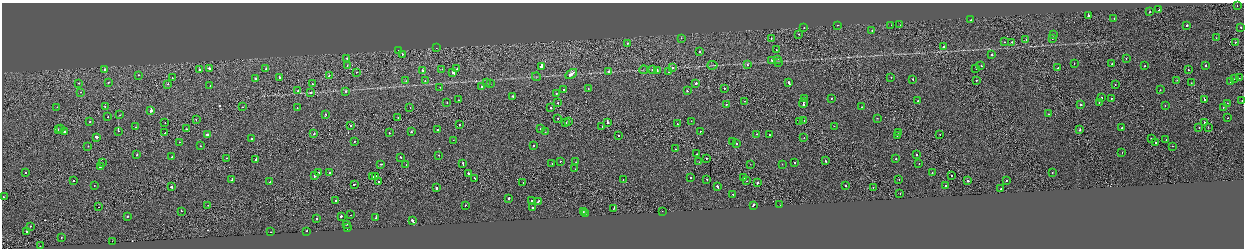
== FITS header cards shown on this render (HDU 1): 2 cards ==
NAXIS1  =                 2484
NAXIS2  =                  492

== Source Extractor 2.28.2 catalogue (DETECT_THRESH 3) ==
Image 2484 x 492 px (HDU 1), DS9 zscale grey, zoomed out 1/2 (1 PNG px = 2 x 2 image px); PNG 1246 x 250 px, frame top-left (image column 1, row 491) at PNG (2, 3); each listed source drawn as its Kron ellipse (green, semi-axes under 4 px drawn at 4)
Background -0.0021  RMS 0.062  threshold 0.186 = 3 sigma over >= 5 px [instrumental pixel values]
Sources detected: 302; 16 cannot appear on this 1/2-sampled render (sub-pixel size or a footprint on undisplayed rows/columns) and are neither listed nor drawn; the other 286 listed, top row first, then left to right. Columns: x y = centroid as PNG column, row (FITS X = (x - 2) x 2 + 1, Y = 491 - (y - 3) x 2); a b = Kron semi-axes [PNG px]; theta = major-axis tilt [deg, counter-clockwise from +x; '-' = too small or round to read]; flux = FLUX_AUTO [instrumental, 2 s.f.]
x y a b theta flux
1237 6 2 1 - 15
1159 10 2 2 - 58
1150 12 3 2 - 73
1088 15 2 2 - 170
1114 19 2 2 - 27
970 20 2 2 - 22
837 25 2 1 - 15
891 25 2 1 - 21
900 25 2 1 - 13
1187 26 2 2 - 110
1240 27 2 2 - 170
804 28 2 2 - 52
872 30 2 2 - 45
799 34 2 1 - 52
1053 35 2 2 - 54
681 38 2 2 - 21
1052 38 2 2 - 43
1216 38 2 2 - 19
771 39 2 2 - 57
1026 40 2 1 - 27
1004 42 2 1 - 23
1012 42 2 2 - 40
1235 42 2 1 - 65
628 43 2 2 - 26
943 47 2 2 - 170
437 48 2 1 - 2.9
399 50 2 2 - 100
776 50 2 2 - 22
699 52 2 2 - 60
402 55 2 1 - 84
992 55 2 2 - 220
347 58 2 2 - 30
777 59 2 2 - 22
1126 59 2 2 - 19
772 60 2 2 - 130
778 62 2 2 - 17
1074 63 2 1 - 26
1112 64 2 1 - 15
712 65 5 2 - 8.9
747 65 2 2 - 52
1206 65 2 2 - 79
347 66 2 1 - 38
541 66 3 2 - 580
981 66 2 2 - 38
1145 66 2 1 - 61
673 67 2 2 - 60
209 68 3 2 - 95
266 68 2 2 - 22
1058 68 2 1 - 40
199 69 2 2 - 59
442 69 2 1 - 23
457 69 2 1 - 37
976 69 2 1 - 41
104 70 2 2 - 59
423 70 2 2 - 55
644 70 4 2 - 8.1
652 70 2 2 - 36
657 70 2 2 - 52
1188 70 2 1 - 79
357 72 2 1 - 28
608 72 2 2 - 120
669 72 2 2 - 34
453 73 4 2 - 150
571 74 6 2 35 240
138 75 2 1 - 21
329 75 2 2 - 42
536 77 4 3 - 11
891 77 2 2 - 20
172 78 2 1 - 39
279 78 2 2 - 60
1239 78 2 1 - 34
255 79 2 2 - 56
913 79 2 2 - 45
1234 79 2 1 - 18
976 80 2 1 - 32
1177 80 2 1 - 9.4
406 81 2 1 - 17
425 81 2 2 - 43
1231 82 2 2 - 59
79 83 2 2 - 42
108 83 2 2 - 33
486 83 2 1 - 16
696 83 2 2 - 120
789 83 3 2 - 97
1191 83 2 1 - 21
168 84 2 1 - 46
312 84 2 2 - 56
490 84 2 2 - 80
1115 84 2 1 - 25
210 86 2 1 - 34
482 86 2 2 - 49
440 87 2 1 - 18
724 88 2 2 - 75
588 89 2 2 - 53
564 90 2 2 - 39
1160 90 2 2 - 15
297 91 2 1 - 24
345 91 2 2 - 49
687 91 2 2 - 80
80 92 2 2 - 27
310 93 2 2 - 120
556 93 2 2 - 24
513 96 2 2 - 43
1102 97 2 2 - 31
804 98 3 2 - 120
831 98 2 2 - 24
1111 98 2 1 - 22
1204 99 3 2 - 120
458 100 2 2 - 40
744 101 2 1 - 22
918 101 2 1 - 47
1242 101 2 1 - 36
447 102 2 1 - 31
1099 102 2 2 - 42
558 103 2 2 - 77
803 103 5 2 - 200
1227 103 2 2 - 30
726 104 2 2 - 58
1080 105 2 1 - 280
1165 105 2 2 - 24
57 107 2 2 - 14
105 107 2 1 - 17
242 107 2 1 - 25
862 107 2 2 - 24
1223 107 2 2 - 22
297 108 2 2 - 27
410 108 2 2 - 21
551 108 2 1 - 130
151 110 3 2 - 580
1048 114 2 2 - 50
120 115 2 2 - 15
325 115 3 2 - 75
108 117 2 2 - 28
398 118 2 1 - 34
558 118 2 1 - 25
877 118 2 2 - 49
1227 118 2 1 - 40
196 120 2 1 - 29
568 121 2 2 - 58
691 121 2 2 - 19
804 121 2 1 - 44
90 122 2 1 - 37
165 122 2 2 - 21
607 122 2 2 - 400
800 122 2 1 - 32
1204 122 2 1 - 60
566 123 3 2 - 150
677 124 2 2 - 40
350 125 2 1 - 40
459 125 2 2 - 71
834 126 2 2 - 34
136 127 2 2 - 33
602 127 2 1 - 16
1199 127 2 1 - 18
1208 127 2 1 - 26
540 128 2 2 - 85
1122 128 2 2 - 61
58 129 2 1 - 32
61 129 2 1 - 35
187 129 2 1 - 65
1080 129 2 1 - 430
437 130 2 1 - 52
118 131 2 1 - 450
64 132 2 2 - 220
411 132 2 2 - 120
545 132 2 1 - 24
700 132 2 2 - 39
899 132 2 2 - 26
165 133 2 1 - 23
389 133 2 2 - 42
314 134 2 2 - 91
757 134 2 2 - 39
208 135 3 2 - 110
769 135 2 2 - 50
940 135 2 1 - 52
619 136 2 2 - 43
897 136 2 1 - 30
97 137 3 2 - 140
804 138 2 1 - 16
1151 138 2 2 - 47
251 139 2 2 - 280
453 140 2 2 - 16
1166 140 2 2 - 47
733 141 2 2 - 110
179 142 2 1 - 18
354 142 2 1 - 46
1156 142 2 1 - 45
736 144 2 2 - 80
533 145 2 2 - 39
88 146 2 2 - 27
200 146 2 2 - 24
1172 146 2 2 - 25
675 149 2 1 - 43
1122 152 2 2 - 46
696 154 2 1 - 72
137 155 2 2 - 32
439 155 2 1 - 63
917 155 2 2 - 34
172 157 2 2 - 190
400 157 2 2 - 27
226 158 2 1 - 45
256 159 2 2 - 150
706 159 2 1 - 40
896 159 2 2 - 26
560 161 2 1 - 23
826 161 2 2 - 55
576 162 2 1 - 13
699 162 2 1 - 38
794 162 2 1 - 51
102 163 2 2 - 68
463 163 3 2 - 74
552 163 2 2 - 25
919 163 2 2 - 68
380 164 2 1 - 140
750 164 2 1 - 2.9
782 164 2 1 - 15
406 165 2 1 - 40
100 167 3 2 - 180
575 169 2 1 - 14
25 172 2 2 - 47
932 172 2 1 - 21
318 173 2 2 - 67
329 173 2 2 - 73
468 173 2 2 - 420
1052 173 2 2 - 22
951 175 2 1 - 44
314 176 3 2 - 88
373 176 2 1 - 36
376 177 2 1 - 28
690 177 2 2 - 37
475 178 3 2 - 71
743 178 2 2 - 59
707 179 2 2 - 36
899 179 2 1 - 24
73 180 2 2 - 39
232 180 4 2 - 170
623 180 2 1 - 21
1007 180 2 2 - 35
747 181 2 1 - 31
968 181 2 2 - 50
270 182 2 2 - 33
379 182 2 1 - 64
523 182 2 1 - 27
757 183 2 2 - 370
354 184 3 2 - 90
94 185 2 2 - 22
846 186 2 2 - 56
946 186 2 2 - 92
171 187 2 2 - 220
717 187 3 2 - 130
873 187 2 1 - 30
436 188 2 2 - 210
1001 189 3 2 - 130
900 194 2 2 - 54
733 195 2 2 - 49
3 197 2 2 - 30
509 198 2 2 - 160
531 200 2 2 - 41
335 201 2 1 - 130
538 201 3 2 - 62
208 205 2 2 - 29
465 205 2 2 - 120
753 205 4 2 - 160
780 205 2 1 - 7.8
99 207 2 1 - 24
533 207 2 2 - 110
614 208 2 2 - 62
181 211 2 2 - 110
662 211 2 1 - 36
583 212 2 1 - 28
585 213 2 1 - 58
351 215 2 1 - 17
127 216 2 2 - 70
341 216 2 1 - 420
317 218 2 2 - 120
376 218 2 2 - 46
412 221 4 2 - 260
346 224 2 2 - 150
30 226 2 2 - 130
347 228 2 2 - 32
26 231 2 2 - 91
306 231 2 2 - 68
270 232 2 1 - 31
61 238 2 2 - 37
112 241 2 1 - 21
40 246 2 1 - 10
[16 sub-pixel or undisplayed-footprint detections neither listed nor drawn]